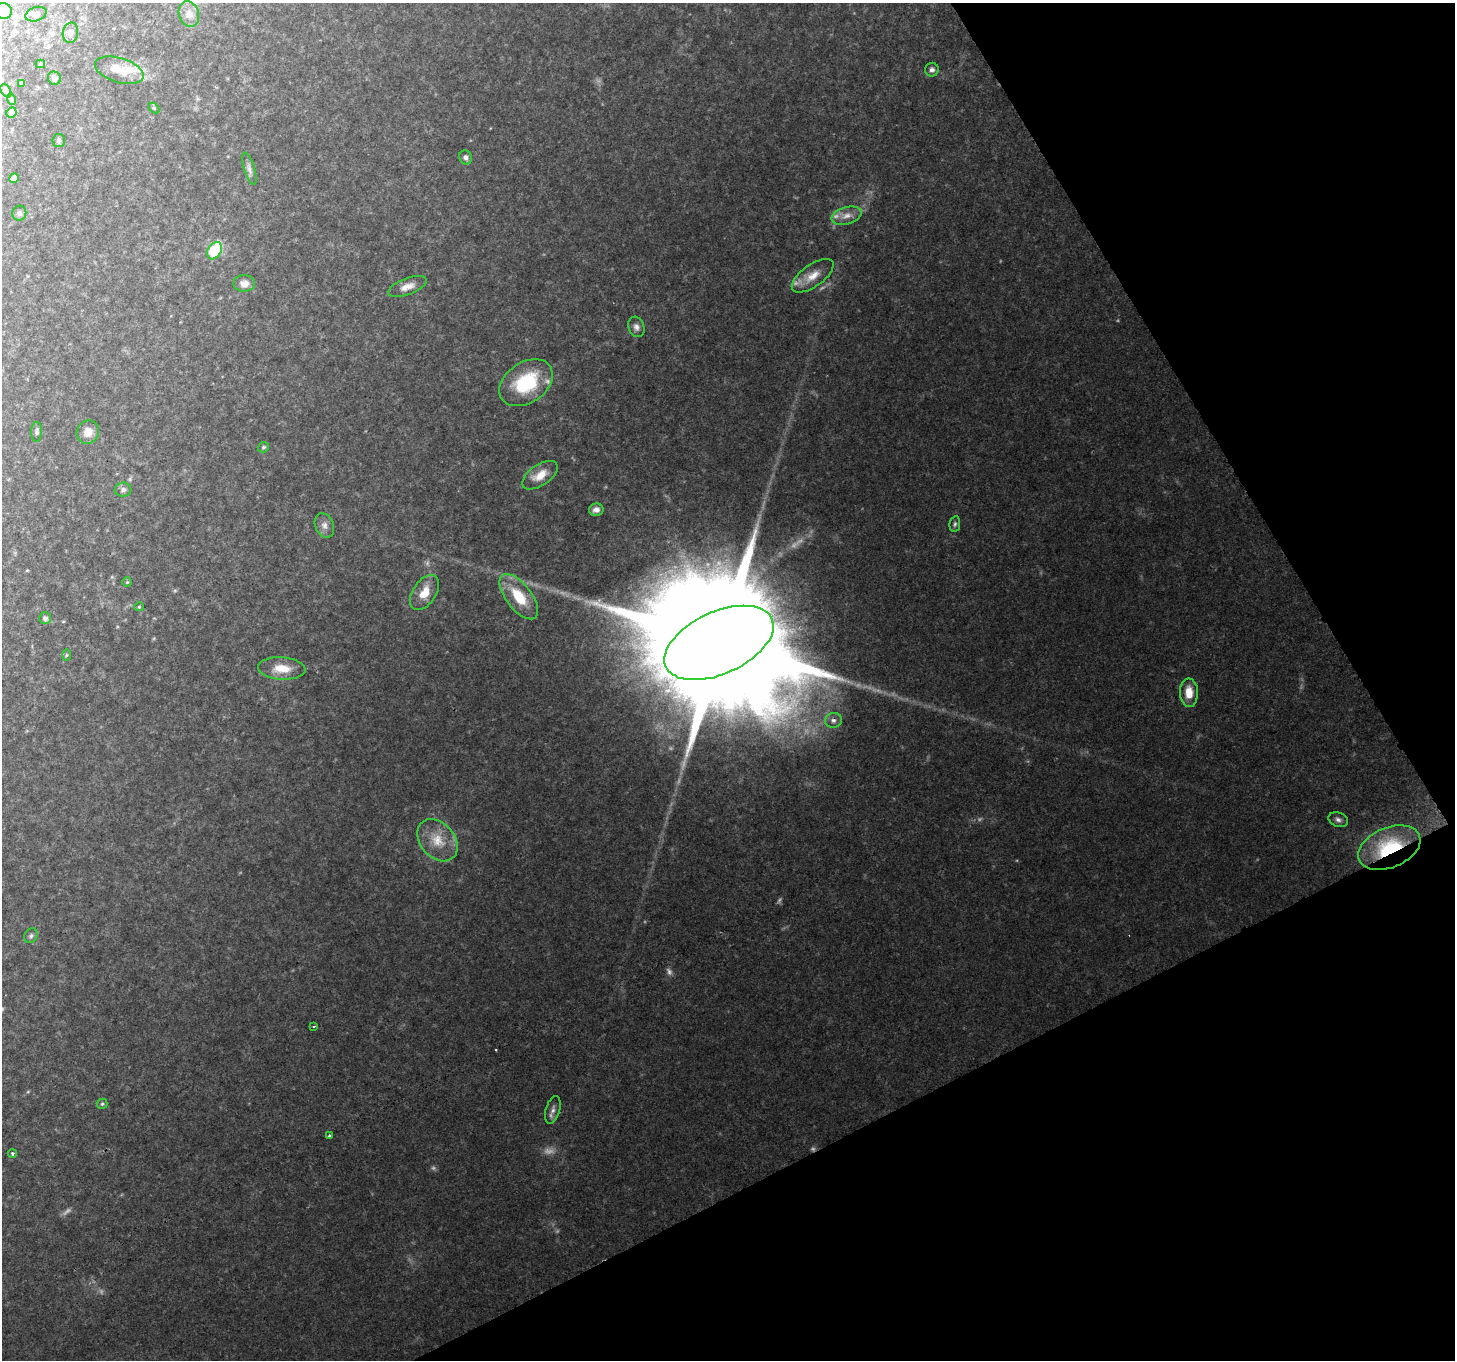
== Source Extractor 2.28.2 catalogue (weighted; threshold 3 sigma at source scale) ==
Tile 12 of 4 x 4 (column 4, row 3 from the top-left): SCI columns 4361-5813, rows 1525-2882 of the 5813 x 5704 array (HDU 1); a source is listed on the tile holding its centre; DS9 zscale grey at full resolution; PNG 1457 x 1362 px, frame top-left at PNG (2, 3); each listed source drawn as its Kron ellipse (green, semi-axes under 4 px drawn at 4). Shown black and unused: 25% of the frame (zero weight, under 2 of 3 exposures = <1% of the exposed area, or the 3 px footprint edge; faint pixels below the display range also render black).
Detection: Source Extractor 2.28.2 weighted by HDU 2 'WHT'; one run over the whole footprint, this tile lists its part. Background 0.111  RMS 0.0095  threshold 0.0428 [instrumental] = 3 sigma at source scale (4.5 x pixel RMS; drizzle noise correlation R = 1.50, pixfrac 1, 0.0396/0.0396 arcsec/px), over >= 5 px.
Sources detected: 63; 8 too faint to see at this stretch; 1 inside a brighter object's white glare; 1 cosmic-ray / hot-pixel residue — neither listed nor drawn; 1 inside a brighter listed object's ellipse — not listed separately; the other 52 listed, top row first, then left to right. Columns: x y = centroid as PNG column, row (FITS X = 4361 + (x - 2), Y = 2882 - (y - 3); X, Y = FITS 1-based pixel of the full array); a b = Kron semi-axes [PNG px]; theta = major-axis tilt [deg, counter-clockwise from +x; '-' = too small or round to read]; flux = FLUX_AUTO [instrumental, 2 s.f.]
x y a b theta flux
3 11 9 8 - 38
36 14 11 7 18 4.4
189 14 13 10 -72 8.1
70 33 10 7 81 5.1
40 64 4 3 - 1.3
119 70 25 12 -17 18
932 70 7 6 - 3.3
54 78 7 6 - 3.7
22 83 4 4 - 1.7
6 90 7 4 -62 1.8
11 99 6 3 -71 1.1
154 108 6 4 -45 1.1
11 112 5 5 - 5.5
59 140 6 6 - 2.2
466 157 7 6 - 3.2
249 169 17 5 -73 4.2
14 178 5 4 - 4.6
19 213 7 7 - 2.9
847 216 16 8 15 8.2
214 251 9 6 58 58
813 276 24 11 36 14
244 283 11 8 0 6.8
407 287 20 8 21 8.5
636 327 10 8 -71 4.3
526 383 29 20 34 59
37 432 10 5 87 2.6
88 432 12 11 - 9.1
263 447 6 5 - 1.8
540 475 20 10 33 14
123 490 8 7 - 3.4
596 510 7 6 - 4.2
955 524 8 5 80 2.1
324 525 12 9 -68 5.7
127 582 5 5 - 1
424 593 19 11 56 16
519 597 27 12 -52 33
139 607 5 4 - 1.2
45 618 6 6 - 2.9
719 643 58 31 24 79000
66 655 6 4 88 1.2
282 668 24 11 -3 17
1189 693 14 9 -88 15
833 720 8 7 - 3.9
1338 820 10 7 -19 3.9
437 840 23 17 -49 24
1389 848 33 20 23 85
31 936 8 6 56 2.5
314 1026 3 3 - 1.6
102 1104 5 5 - 1.4
553 1110 14 7 73 5.1
329 1135 3 3 - 4
12 1153 4 4 - 1.7
Overlapping masked pixels (flux is a lower limit): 1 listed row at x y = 1389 848
Isophote crosses this tile's border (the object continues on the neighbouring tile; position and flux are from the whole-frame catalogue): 1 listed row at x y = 3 11